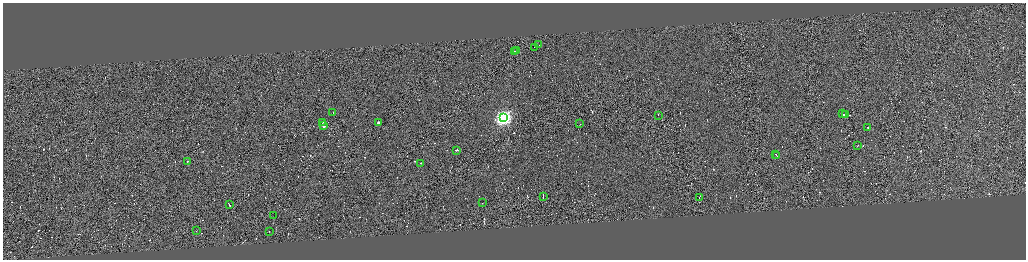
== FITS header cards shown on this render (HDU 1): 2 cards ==
NAXIS1  =                 4093
NAXIS2  =                 1030

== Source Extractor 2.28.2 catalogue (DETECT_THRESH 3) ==
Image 4093 x 1030 px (HDU 1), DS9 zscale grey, zoomed out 1/4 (1 PNG px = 4 x 4 image px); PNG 1028 x 262 px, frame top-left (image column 3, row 1030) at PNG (3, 3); each listed source drawn as its Kron ellipse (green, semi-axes under 4 px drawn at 4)
Background 0.805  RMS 4.2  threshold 12.5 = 3 sigma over >= 5 px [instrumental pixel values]
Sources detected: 626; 599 cannot appear on this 1/4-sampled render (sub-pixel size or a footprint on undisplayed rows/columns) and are neither listed nor drawn; the other 27 listed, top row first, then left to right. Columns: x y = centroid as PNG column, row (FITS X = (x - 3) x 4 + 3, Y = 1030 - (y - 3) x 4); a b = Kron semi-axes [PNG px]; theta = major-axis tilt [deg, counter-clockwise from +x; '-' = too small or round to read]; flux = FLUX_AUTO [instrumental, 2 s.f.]
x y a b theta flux
539 45 2 1 - 26000
534 48 2 1 - 47000
516 51 2 1 - 13000
515 52 2 1 - 12000
333 113 2 1 - 29000
842 114 3 1 - 32000
846 115 2 1 - 15000
658 116 2 1 - 18000
503 118 4 4 - 820000
323 123 2 1 - 63000
378 123 2 1 - 19000
580 124 2 1 - 20000
323 126 2 1 - 140000
868 128 2 2 - 4000
858 146 2 1 - 21000
457 151 3 1 - 24000
776 155 2 1 - 43000
777 156 3 1 - 33000
187 162 2 1 - 7500
421 164 2 1 - 22000
543 197 3 1 - 37000
699 198 3 1 - 34000
482 203 2 1 - 13000
229 205 4 1 - 110000
273 216 2 1 - 14000
196 231 2 1 - 7900
270 232 2 1 - 8900
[599 sub-pixel or undisplayed-footprint detections neither listed nor drawn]